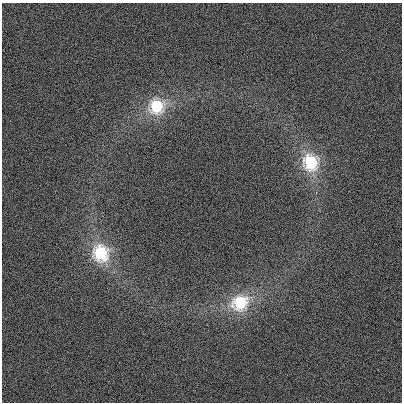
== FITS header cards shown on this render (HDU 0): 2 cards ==
NAXIS1  =                  400
NAXIS2  =                  400

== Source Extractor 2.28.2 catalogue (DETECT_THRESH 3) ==
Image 400 x 400 px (HDU 0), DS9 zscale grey, 1 PNG px = 1 image px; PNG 404 x 404 px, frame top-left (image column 1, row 400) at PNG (2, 3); no overlay
Background 1.84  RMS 62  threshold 185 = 3 sigma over >= 5 px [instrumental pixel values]
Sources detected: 4; all 4 listed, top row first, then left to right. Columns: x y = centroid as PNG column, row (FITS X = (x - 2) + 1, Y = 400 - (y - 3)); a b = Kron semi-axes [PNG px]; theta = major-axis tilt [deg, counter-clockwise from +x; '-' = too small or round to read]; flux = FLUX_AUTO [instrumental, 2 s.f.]
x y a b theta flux
156 106 11 10 - 320000
311 162 11 10 - 390000
100 253 11 10 - 420000
240 303 11 10 - 360000